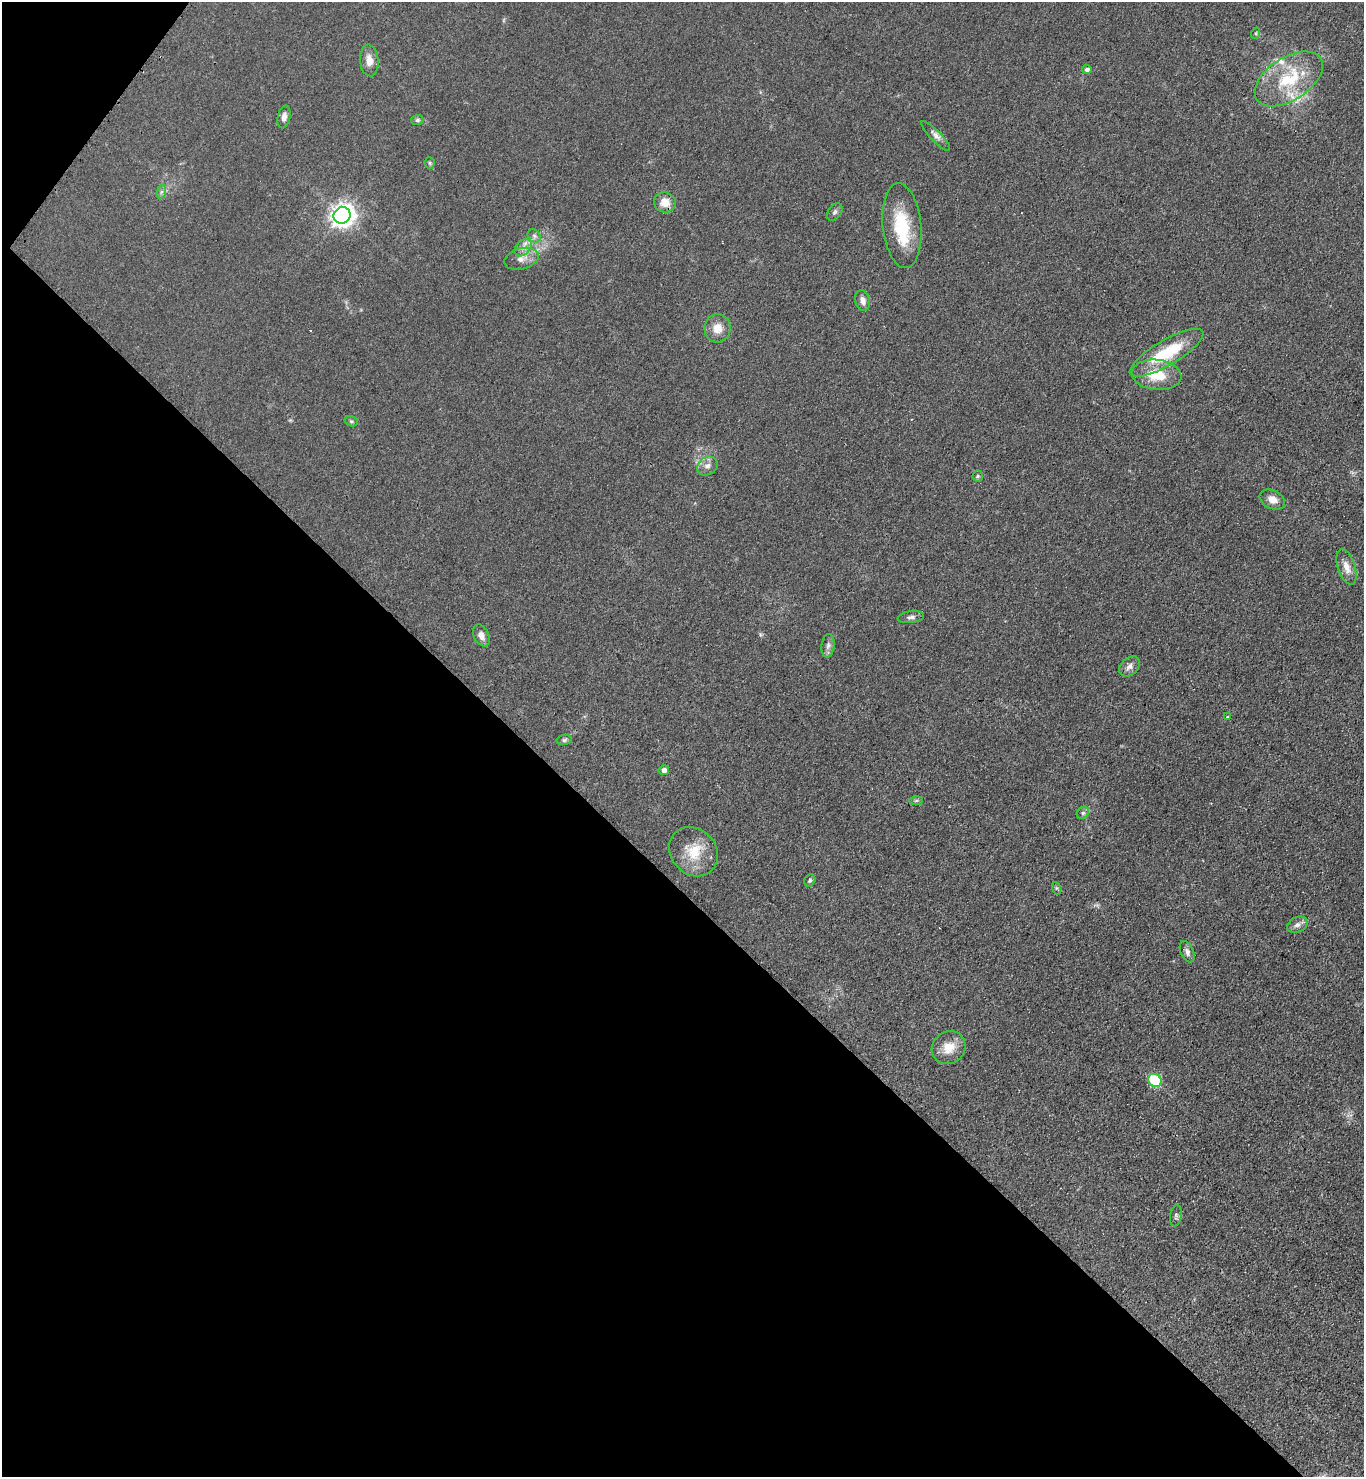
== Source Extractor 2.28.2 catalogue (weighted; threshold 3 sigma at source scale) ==
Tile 9 of 4 x 4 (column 1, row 3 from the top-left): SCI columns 372-1733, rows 1542-3016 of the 6048 x 6031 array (HDU 1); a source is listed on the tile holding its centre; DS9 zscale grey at full resolution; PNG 1366 x 1479 px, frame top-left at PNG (2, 2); each listed source drawn as its Kron ellipse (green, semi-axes under 4 px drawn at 4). Shown black and unused: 41% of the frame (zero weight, under 3 of 4 exposures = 7% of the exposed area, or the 3 px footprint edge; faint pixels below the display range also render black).
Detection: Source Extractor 2.28.2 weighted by HDU 2 'WHT'; one run over the whole footprint, this tile lists its part. Background 0.0644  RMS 0.0073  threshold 0.0327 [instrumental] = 3 sigma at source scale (4.5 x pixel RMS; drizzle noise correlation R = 1.50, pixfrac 1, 0.05/0.05 arcsec/px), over >= 5 px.
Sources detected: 46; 1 cosmic-ray / hot-pixel residue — neither listed nor drawn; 3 inside a brighter listed object's ellipse — not listed separately; the other 42 listed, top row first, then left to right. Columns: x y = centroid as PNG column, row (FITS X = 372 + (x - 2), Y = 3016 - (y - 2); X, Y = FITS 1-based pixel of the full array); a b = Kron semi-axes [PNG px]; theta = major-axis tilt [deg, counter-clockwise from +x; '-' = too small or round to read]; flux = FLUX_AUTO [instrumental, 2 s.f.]
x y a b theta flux
1256 33 6 3 72 0.81
369 60 16 9 -85 6.6
1087 70 5 4 - 2
1289 79 38 21 33 41
284 117 11 6 77 3.8
417 120 6 5 - 1.3
936 136 20 5 -46 4
430 163 6 5 - 1.2
161 192 7 4 71 1.5
665 202 11 10 - 8.4
835 212 9 6 54 2
342 215 9 8 - 540
902 226 42 19 -84 37
534 236 7 6 - 2.1
523 248 10 7 47 4.1
521 259 17 10 15 6.9
863 301 10 7 -75 4.4
717 328 14 13 - 8.8
1167 353 42 12 30 38
1157 375 25 15 -6 22
351 421 7 5 -15 1.3
707 466 11 8 32 4
978 476 5 5 - 1.1
1272 500 13 9 -26 6.1
1347 567 18 8 -72 7
911 617 13 6 7 2.6
481 635 11 7 -65 4.3
828 646 12 6 84 2.9
1129 666 12 8 44 3.8
1227 717 4 3 - 2.8
564 740 7 5 10 1.5
664 770 5 5 - 3.1
916 801 7 4 1 1.2
1083 813 6 5 - 1.6
693 852 26 22 -47 21
810 880 6 5 - 1.3
1056 888 6 4 -71 0.97
1297 925 11 7 26 3.3
1187 952 11 6 -67 3
949 1048 17 16 - 12
1155 1080 7 6 - 53
1176 1216 11 5 80 1.8